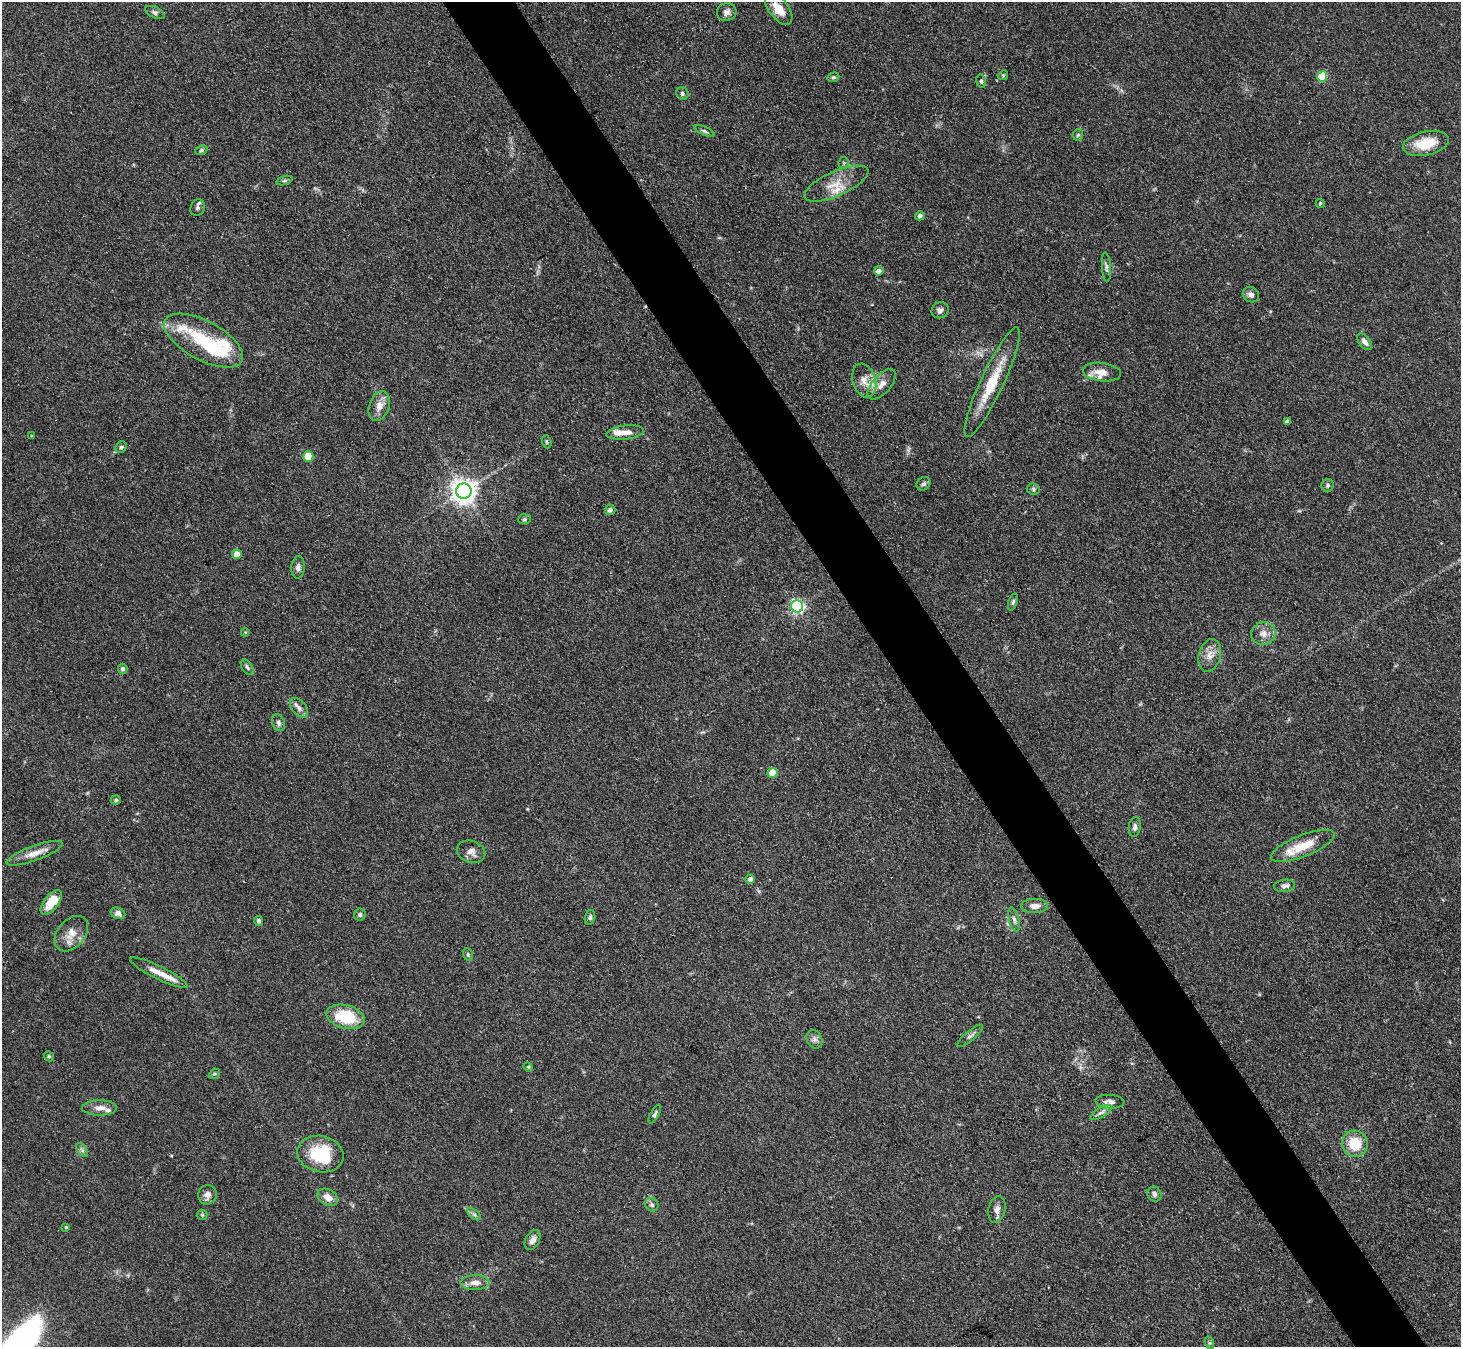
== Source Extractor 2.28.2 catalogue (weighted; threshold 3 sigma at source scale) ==
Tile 6 of 4 x 4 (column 2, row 2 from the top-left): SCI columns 1462-2920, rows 2985-4329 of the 5841 x 5833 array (HDU 1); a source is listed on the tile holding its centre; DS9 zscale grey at full resolution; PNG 1463 x 1349 px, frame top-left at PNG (2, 2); each listed source drawn as its Kron ellipse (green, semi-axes under 4 px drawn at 4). Shown black and unused: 5% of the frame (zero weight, under 3 of 4 exposures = <1% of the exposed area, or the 3 px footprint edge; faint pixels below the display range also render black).
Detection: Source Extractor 2.28.2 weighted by HDU 2 'WHT'; one run over the whole footprint, this tile lists its part. Background 0.0864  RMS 0.0056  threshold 0.0254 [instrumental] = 3 sigma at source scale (4.5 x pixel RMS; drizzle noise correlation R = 1.50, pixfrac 1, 0.05/0.05 arcsec/px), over >= 5 px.
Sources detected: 102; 1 inside a brighter object's white glare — neither listed nor drawn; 7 inside a brighter listed object's ellipse — not listed separately; the other 94 listed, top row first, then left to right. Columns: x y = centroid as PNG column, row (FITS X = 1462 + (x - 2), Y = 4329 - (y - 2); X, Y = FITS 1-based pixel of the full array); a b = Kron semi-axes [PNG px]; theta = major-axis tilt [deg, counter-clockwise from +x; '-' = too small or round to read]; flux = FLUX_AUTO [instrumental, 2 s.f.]
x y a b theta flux
779 9 19 9 -53 8.3
155 12 10 5 -26 1.5
727 12 10 9 - 2.6
1003 75 5 4 - 0.73
1322 76 5 5 - 25
833 77 6 4 20 0.93
981 81 7 4 -81 1.2
682 93 6 6 - 1.3
705 131 11 4 -24 1.3
1078 135 6 5 - 0.88
1426 143 23 12 12 15
201 150 6 5 - 0.95
844 163 5 5 - 0.96
284 181 8 3 19 0.89
836 184 34 12 24 11
1320 203 4 4 - 0.97
198 208 9 7 67 1.4
920 216 4 4 - 1.5
1106 267 15 4 -86 1.9
879 271 5 4 - 3.2
1251 295 8 7 - 2.4
940 310 9 8 - 2.3
204 340 43 19 -28 30
1365 342 10 5 -52 2.7
1102 372 19 9 -7 6.5
864 380 17 11 -73 6.8
992 382 60 11 65 23
882 384 18 9 48 5.4
379 406 15 10 71 5.3
1287 422 4 3 - 2
625 432 19 7 6 5.2
32 436 3 3 - 0.66
547 442 7 4 -73 0.85
121 447 6 5 - 1.2
308 456 5 5 - 21
924 484 7 6 - 1.5
1328 485 6 6 - 1.1
1033 489 6 5 - 1.1
464 491 8 7 - 550
610 510 5 5 - 1.6
524 519 6 5 - 1.1
237 554 5 4 - 6.7
298 567 11 6 85 2.6
1013 602 9 4 71 1.1
797 606 6 6 - 130
245 632 4 3 - 0.44
1263 634 12 11 - 4.5
1210 655 16 11 75 5.5
247 667 8 5 -58 1.4
123 669 5 4 - 1.4
299 708 11 7 -51 2.7
278 723 8 6 -69 1.6
772 773 5 4 - 15
116 800 5 4 - 0.94
1135 827 10 6 81 2
1303 846 34 11 22 15
471 852 14 11 -21 3.9
35 853 30 7 20 6.7
750 879 5 4 - 2.8
1285 886 11 6 7 2.2
51 902 14 7 52 15
1035 906 13 7 1 4.1
118 913 7 5 -24 2
360 915 6 6 - 1.2
590 917 7 5 75 1.3
1014 919 12 5 -77 2
259 921 5 4 - 1.5
71 934 20 13 49 7.7
468 954 6 5 - 0.91
159 973 32 6 -26 8.2
346 1017 19 11 -14 25
970 1036 16 5 40 2
814 1039 9 7 -65 2.3
49 1056 5 4 - 0.72
528 1067 5 4 - 0.72
214 1074 6 4 43 0.77
1110 1102 14 7 -3 3
99 1108 17 8 0 4.5
1101 1113 12 5 31 2
655 1114 10 4 62 1.2
1355 1144 13 12 - 15
82 1150 8 4 -54 1.4
320 1154 23 18 -13 30
1154 1194 8 6 -57 2.1
207 1195 10 9 - 3.2
328 1197 11 7 -30 5.2
652 1205 7 6 - 1.6
997 1209 13 8 79 3.3
474 1214 8 4 -37 1.3
202 1215 5 5 - 0.74
66 1227 4 4 - 0.61
533 1240 10 7 62 3.6
475 1282 14 7 0 4.4
1210 1343 6 4 -70 0.88